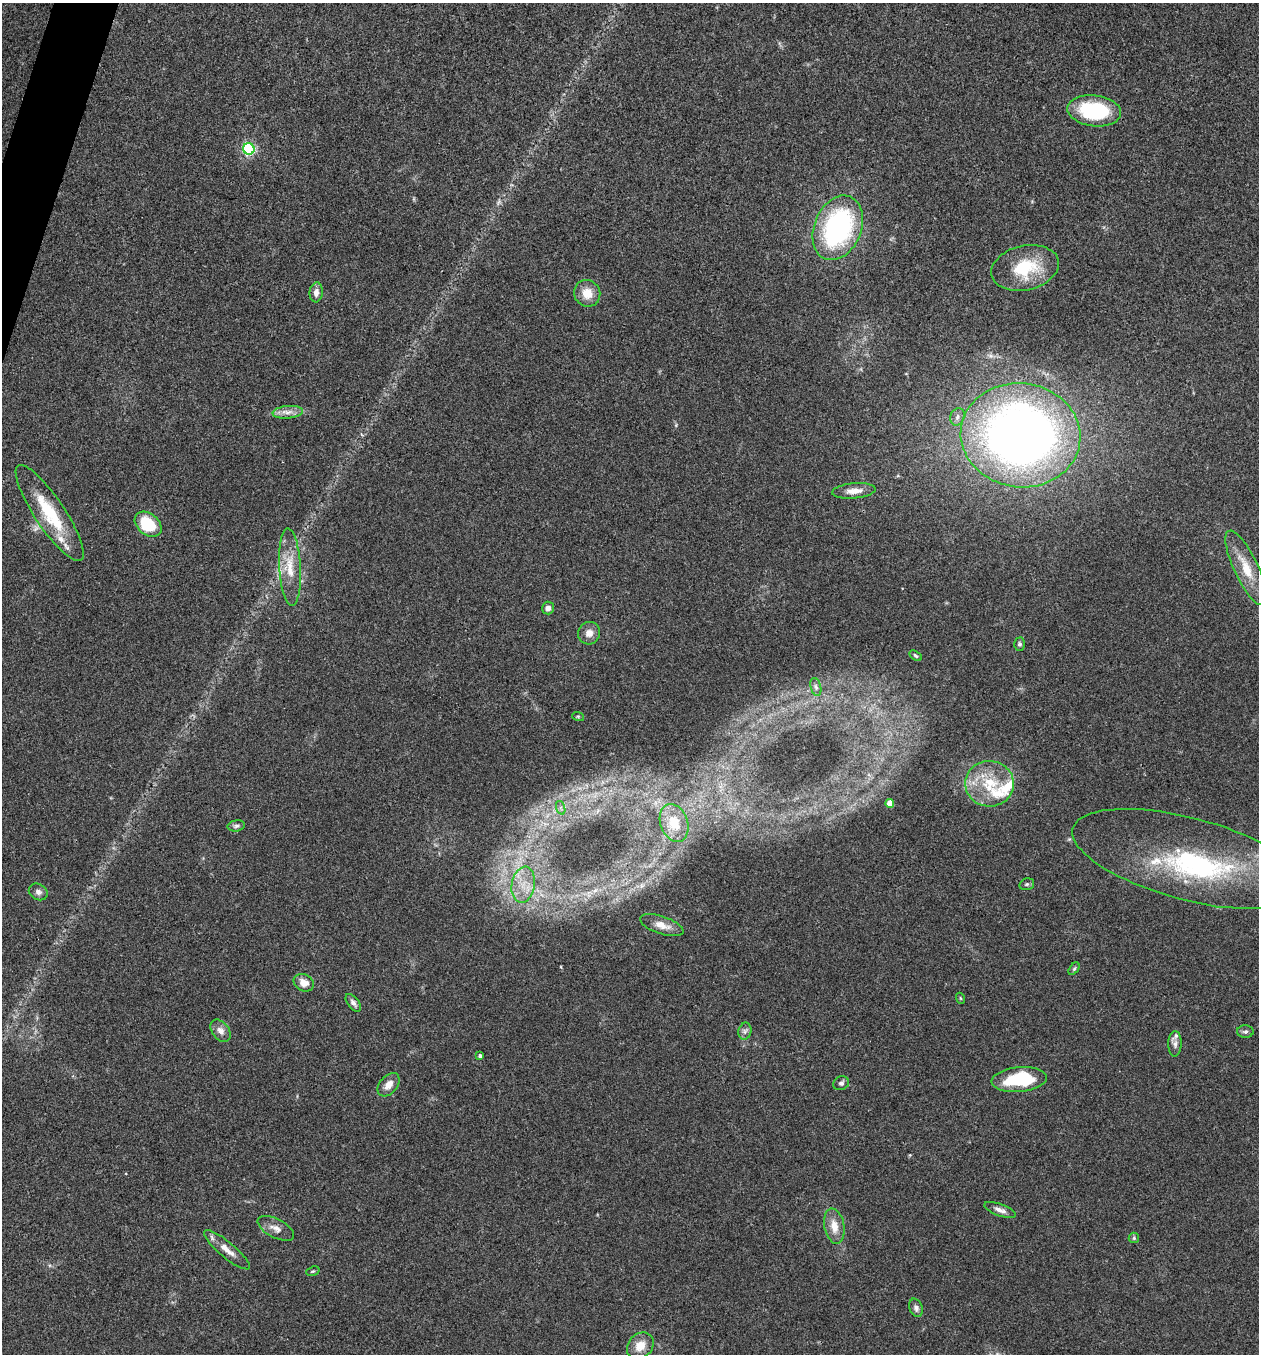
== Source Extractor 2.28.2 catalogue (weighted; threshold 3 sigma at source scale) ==
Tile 11 of 4 x 4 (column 3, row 3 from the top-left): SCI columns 2650-3906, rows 1358-2709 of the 5429 x 5415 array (HDU 1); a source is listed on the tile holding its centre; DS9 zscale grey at full resolution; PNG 1261 x 1356 px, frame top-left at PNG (2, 3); each listed source drawn as its Kron ellipse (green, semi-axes under 4 px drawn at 4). Shown black and unused: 1% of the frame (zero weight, under 3 of 4 exposures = <1% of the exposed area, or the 3 px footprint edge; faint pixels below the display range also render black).
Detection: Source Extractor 2.28.2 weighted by HDU 2 'WHT'; one run over the whole footprint, this tile lists its part. Background 0.1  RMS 0.0062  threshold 0.0278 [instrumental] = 3 sigma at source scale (4.5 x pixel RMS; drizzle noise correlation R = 1.50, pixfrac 1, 0.05/0.05 arcsec/px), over >= 5 px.
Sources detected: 57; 1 inside a brighter object's white glare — neither listed nor drawn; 6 inside a brighter listed object's ellipse — not listed separately; the other 50 listed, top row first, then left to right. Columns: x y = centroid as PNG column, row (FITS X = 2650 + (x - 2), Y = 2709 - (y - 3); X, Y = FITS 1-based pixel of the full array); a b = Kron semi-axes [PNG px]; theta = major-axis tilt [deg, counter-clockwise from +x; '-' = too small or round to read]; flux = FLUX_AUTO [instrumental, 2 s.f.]
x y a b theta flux
1094 111 27 15 -7 50
249 149 6 5 - 110
838 228 33 23 67 110
1025 268 34 22 13 32
316 292 10 6 84 3.5
587 293 14 13 - 9.3
288 412 15 6 5 4.3
957 417 9 7 67 2.3
1020 435 60 52 -6 480
854 491 22 7 5 6.4
50 513 57 15 -56 34
148 524 15 10 -39 28
290 567 39 11 -87 16
1246 568 41 12 -65 17
548 608 6 6 - 2.9
589 633 11 11 - 4.9
1019 644 6 5 - 1.5
916 656 7 4 -32 1.1
816 687 9 5 -76 1.6
578 716 6 3 -19 0.74
989 784 24 23 - 27
890 803 4 4 - 9.4
561 808 7 4 -72 1.5
674 823 19 13 -70 16
236 826 8 5 10 1.7
1188 859 119 41 -15 110
1027 884 7 5 15 1.2
523 885 18 11 80 13
38 892 10 8 -30 2.6
662 925 23 8 -18 6.1
1074 969 7 4 54 0.98
304 983 10 8 -27 5.8
960 998 5 3 - 0.59
353 1003 10 5 -52 2.3
221 1031 12 8 -54 4.1
745 1031 8 6 77 2.1
1245 1032 8 6 1 1.8
1175 1044 12 6 88 2.7
480 1055 3 3 - 1.6
1019 1080 27 12 5 39
841 1083 8 6 24 1.9
389 1085 13 9 49 5.4
1000 1210 17 6 -20 3.5
834 1226 18 10 -79 8.2
276 1228 20 9 -28 5.2
1134 1238 5 5 - 1
227 1250 29 7 -40 7.4
313 1271 7 4 19 0.83
916 1308 9 6 -71 2.2
640 1346 15 12 46 9